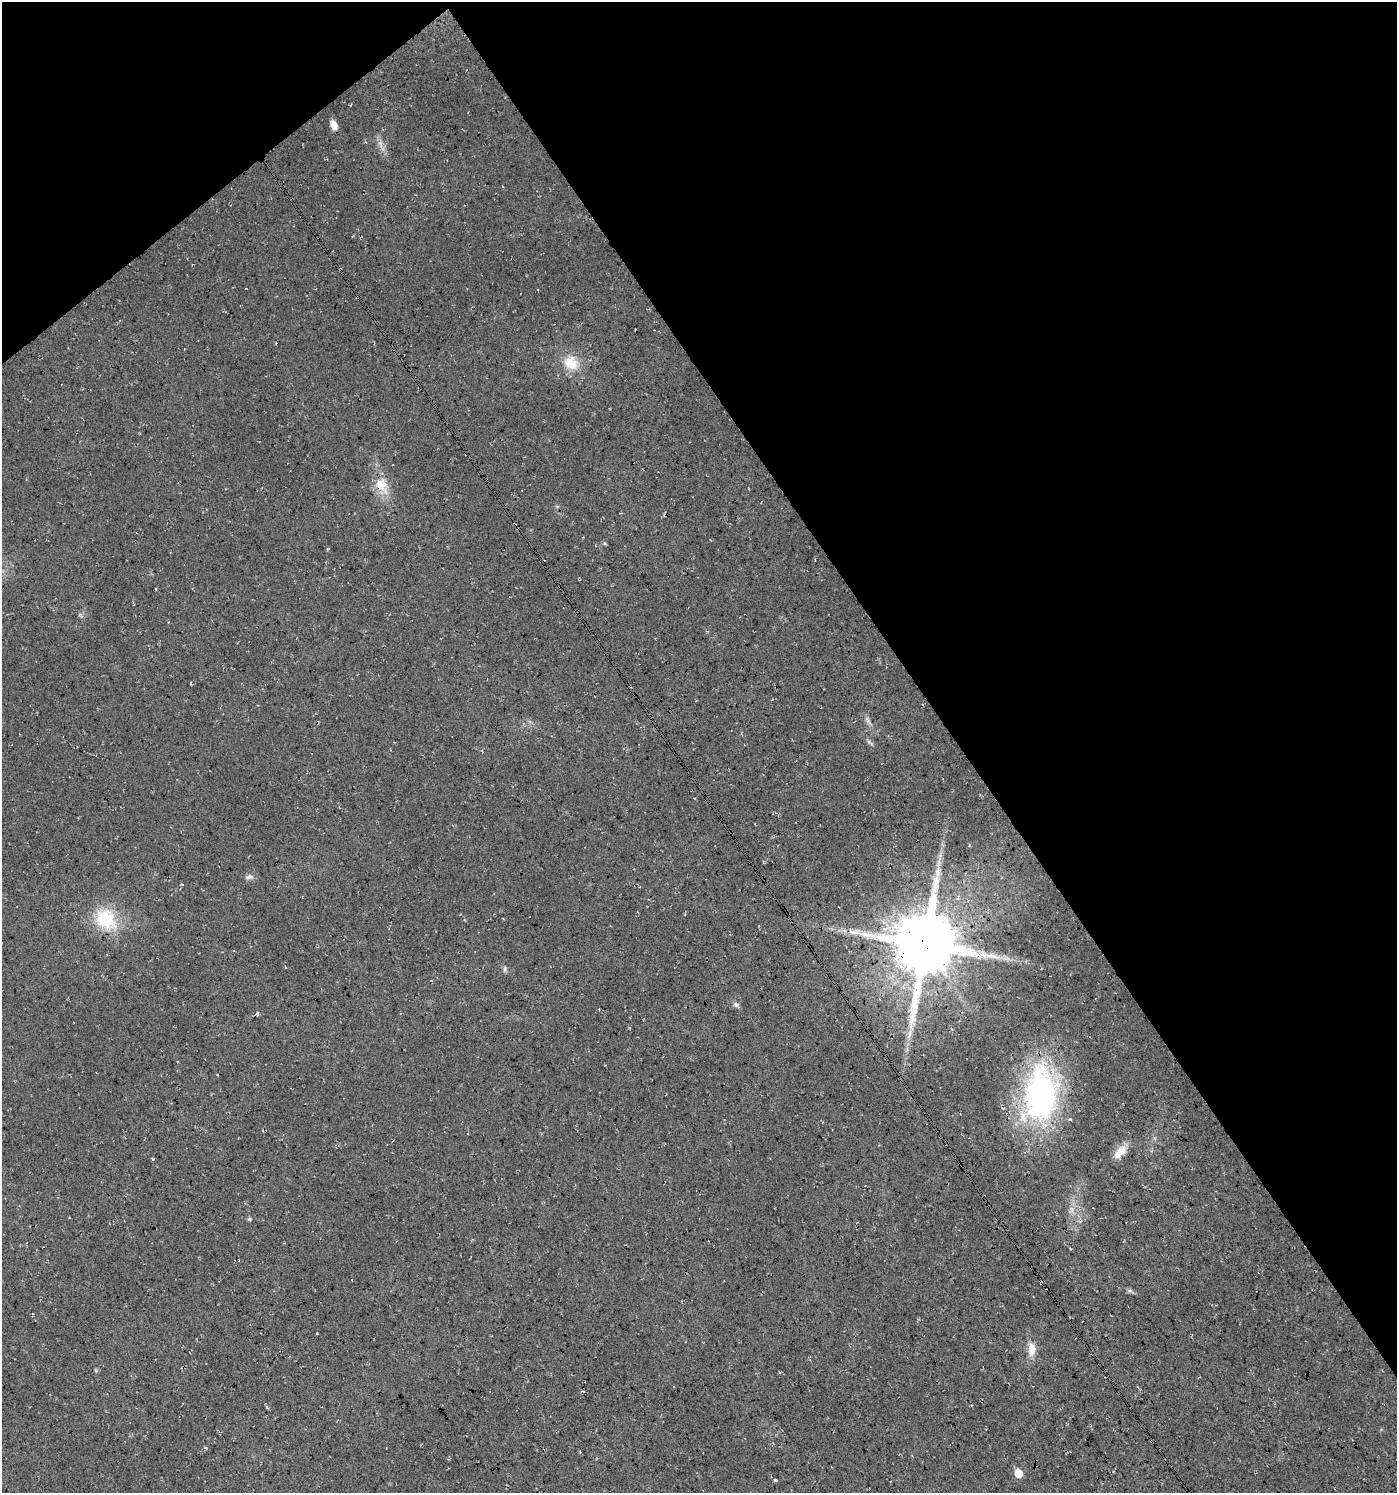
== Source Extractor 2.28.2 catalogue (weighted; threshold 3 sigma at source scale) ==
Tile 3 of 4 x 4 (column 3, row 1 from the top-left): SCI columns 2921-4315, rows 4478-5968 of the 5906 x 5968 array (HDU 1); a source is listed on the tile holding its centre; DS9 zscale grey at full resolution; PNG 1399 x 1495 px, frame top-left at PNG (2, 2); no overlay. Shown black and unused: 36% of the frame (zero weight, under 3 of 4 exposures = <1% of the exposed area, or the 3 px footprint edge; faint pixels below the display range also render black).
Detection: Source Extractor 2.28.2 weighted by HDU 2 'WHT'; one run over the whole footprint, this tile lists its part. Background 0.022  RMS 0.0063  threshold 0.0281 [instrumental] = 3 sigma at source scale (4.5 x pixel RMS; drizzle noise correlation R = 1.50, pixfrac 1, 0.0396/0.0396 arcsec/px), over >= 5 px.
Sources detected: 23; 1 inside a brighter object's white glare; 1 long thin detection or spike segment (spike, bleed or trail) — not listed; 1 inside a brighter listed object's ellipse — not listed separately; the other 20 listed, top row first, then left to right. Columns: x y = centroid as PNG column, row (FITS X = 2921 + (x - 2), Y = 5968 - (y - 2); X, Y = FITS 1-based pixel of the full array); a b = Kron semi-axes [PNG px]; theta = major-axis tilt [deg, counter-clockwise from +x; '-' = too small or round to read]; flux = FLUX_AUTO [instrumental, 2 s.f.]
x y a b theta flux
334 125 10 6 -67 4.9
380 144 11 5 -63 2.9
571 363 22 18 -40 15
382 485 25 15 -61 14
249 877 11 6 9 2.4
105 919 26 21 -42 33
925 944 20 16 -88 4800
988 956 42 8 -8 14
505 968 8 5 85 1.4
736 1004 8 6 -20 1.9
910 1033 24 6 71 6.7
1040 1094 74 42 83 140
1120 1152 21 10 46 7.8
153 1159 5 3 - 0.63
249 1219 6 5 - 1
1129 1290 7 4 -18 1.2
316 1334 3 3 - 1.3
1032 1349 18 9 89 7.6
1018 1473 6 5 - 13
775 1480 6 3 -1 0.91
Overlapping masked pixels (flux is a lower limit): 3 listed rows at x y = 382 485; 925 944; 1040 1094